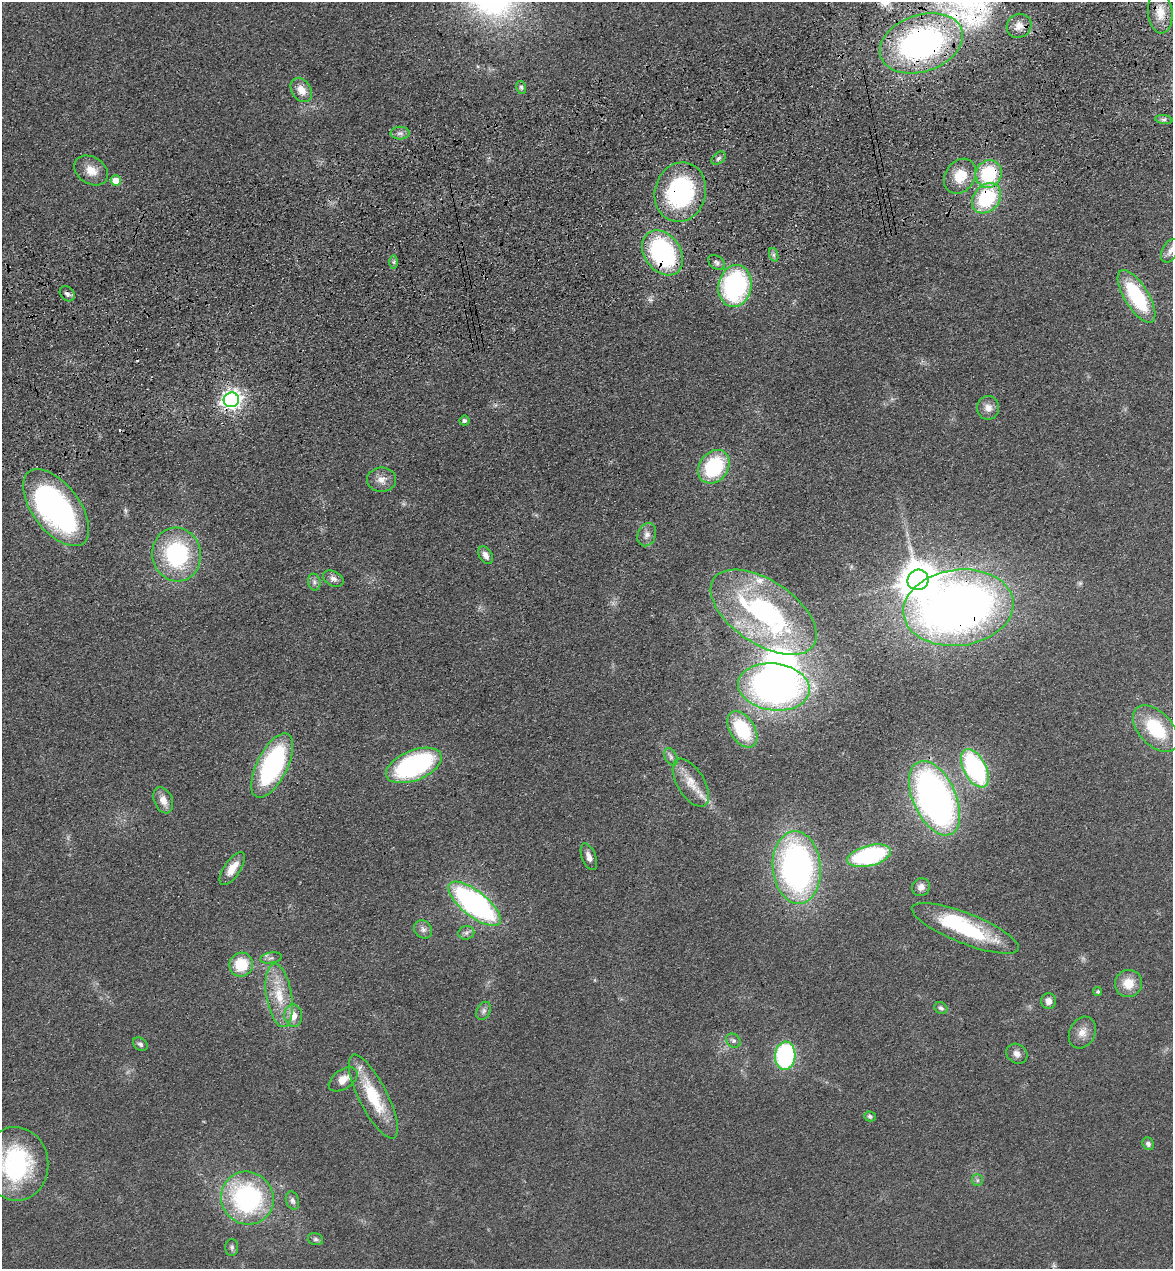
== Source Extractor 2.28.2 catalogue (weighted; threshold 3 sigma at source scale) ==
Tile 10 of 4 x 4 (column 2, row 3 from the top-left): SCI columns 1355-2525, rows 1384-2650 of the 5166 x 5303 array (HDU 1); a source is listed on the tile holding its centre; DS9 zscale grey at full resolution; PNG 1175 x 1271 px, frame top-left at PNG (2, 2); each listed source drawn as its Kron ellipse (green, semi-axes under 4 px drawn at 4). Shown black and unused: <1% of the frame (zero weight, under 3 of 4 exposures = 6% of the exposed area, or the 3 px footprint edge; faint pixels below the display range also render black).
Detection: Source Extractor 2.28.2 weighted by HDU 2 'WHT'; one run over the whole footprint, this tile lists its part. Background 0.0693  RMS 0.0071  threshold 0.0318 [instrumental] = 3 sigma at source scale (4.5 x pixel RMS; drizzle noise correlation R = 1.50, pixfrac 1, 0.05/0.05 arcsec/px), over >= 5 px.
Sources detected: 88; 3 inside a brighter object's white glare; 2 cosmic-ray / hot-pixel residue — neither listed nor drawn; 4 inside a brighter listed object's ellipse — not listed separately; the other 79 listed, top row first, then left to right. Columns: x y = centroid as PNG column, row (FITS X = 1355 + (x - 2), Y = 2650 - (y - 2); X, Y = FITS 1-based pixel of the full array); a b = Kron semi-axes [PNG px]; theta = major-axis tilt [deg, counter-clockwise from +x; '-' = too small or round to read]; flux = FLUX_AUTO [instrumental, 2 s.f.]
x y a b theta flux
1160 13 21 12 -84 11
1019 26 13 11 35 6.8
921 43 43 28 19 220
521 87 6 5 - 1.4
301 90 13 9 -57 8.4
1164 119 9 4 -7 1.8
400 133 9 6 0 2.8
718 158 8 5 41 1.8
91 170 18 13 -33 9.6
989 174 14 12 64 45
960 176 19 14 55 17
116 181 5 5 - 12
680 192 30 25 74 92
987 198 16 13 48 51
1170 251 12 7 63 5.2
663 253 24 18 -53 100
774 255 7 4 -71 1.5
394 262 7 4 90 1.4
716 262 9 6 -37 2.2
735 286 21 16 78 100
67 294 8 6 -49 2.4
1137 296 30 12 -58 56
231 400 8 7 - 380
988 408 12 11 - 5.5
464 421 5 5 - 1.7
714 467 18 14 53 50
382 480 14 12 0 6
56 508 45 23 -53 200
647 535 12 9 69 4.3
177 554 27 24 -80 75
486 555 10 6 -59 4
333 579 11 7 -28 3.6
918 580 10 10 - 1600
314 582 8 6 -78 2.2
958 608 55 38 7 570
764 612 60 31 -34 130
774 687 36 23 -7 300
742 729 20 12 -57 43
1156 729 28 16 -47 40
671 757 9 6 -61 2.5
414 765 29 15 22 120
272 766 35 15 63 110
975 768 21 11 -63 110
691 783 27 13 -59 14
935 798 40 21 -66 320
163 800 13 9 -67 6.8
869 856 22 10 14 95
589 857 14 7 -69 4.1
797 867 36 24 -85 250
232 868 19 8 56 11
921 887 9 8 - 4.3
475 904 32 12 -38 180
965 928 57 15 -22 72
423 929 10 8 -46 3.1
466 933 8 6 11 2.4
271 958 11 5 9 2.1
241 965 12 11 - 23
1128 983 14 13 - 12
1098 992 4 4 - 1.2
279 995 32 12 -80 21
1049 1001 8 7 - 4.3
941 1008 7 5 -36 1.9
483 1011 9 6 64 2.5
293 1015 11 9 -84 8.9
1082 1033 16 12 63 7.1
733 1041 8 6 -37 2.2
140 1044 8 6 -39 1.9
1017 1054 11 9 -36 4
785 1056 14 10 85 95
343 1079 16 9 35 8.7
373 1096 46 14 -63 37
870 1116 6 5 - 1.5
1148 1144 6 5 - 2.1
16 1164 37 32 -84 89
977 1180 6 5 - 1.5
247 1198 27 26 - 110
292 1200 9 6 -72 2.6
315 1239 8 6 -14 1.8
232 1247 8 6 88 1.9
Overlapping masked pixels (flux is a lower limit): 9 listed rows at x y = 1160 13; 1019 26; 921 43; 989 174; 680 192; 987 198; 663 253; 231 400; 958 608
Isophote crosses this tile's border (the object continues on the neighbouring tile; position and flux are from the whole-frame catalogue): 2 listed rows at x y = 1160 13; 16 1164